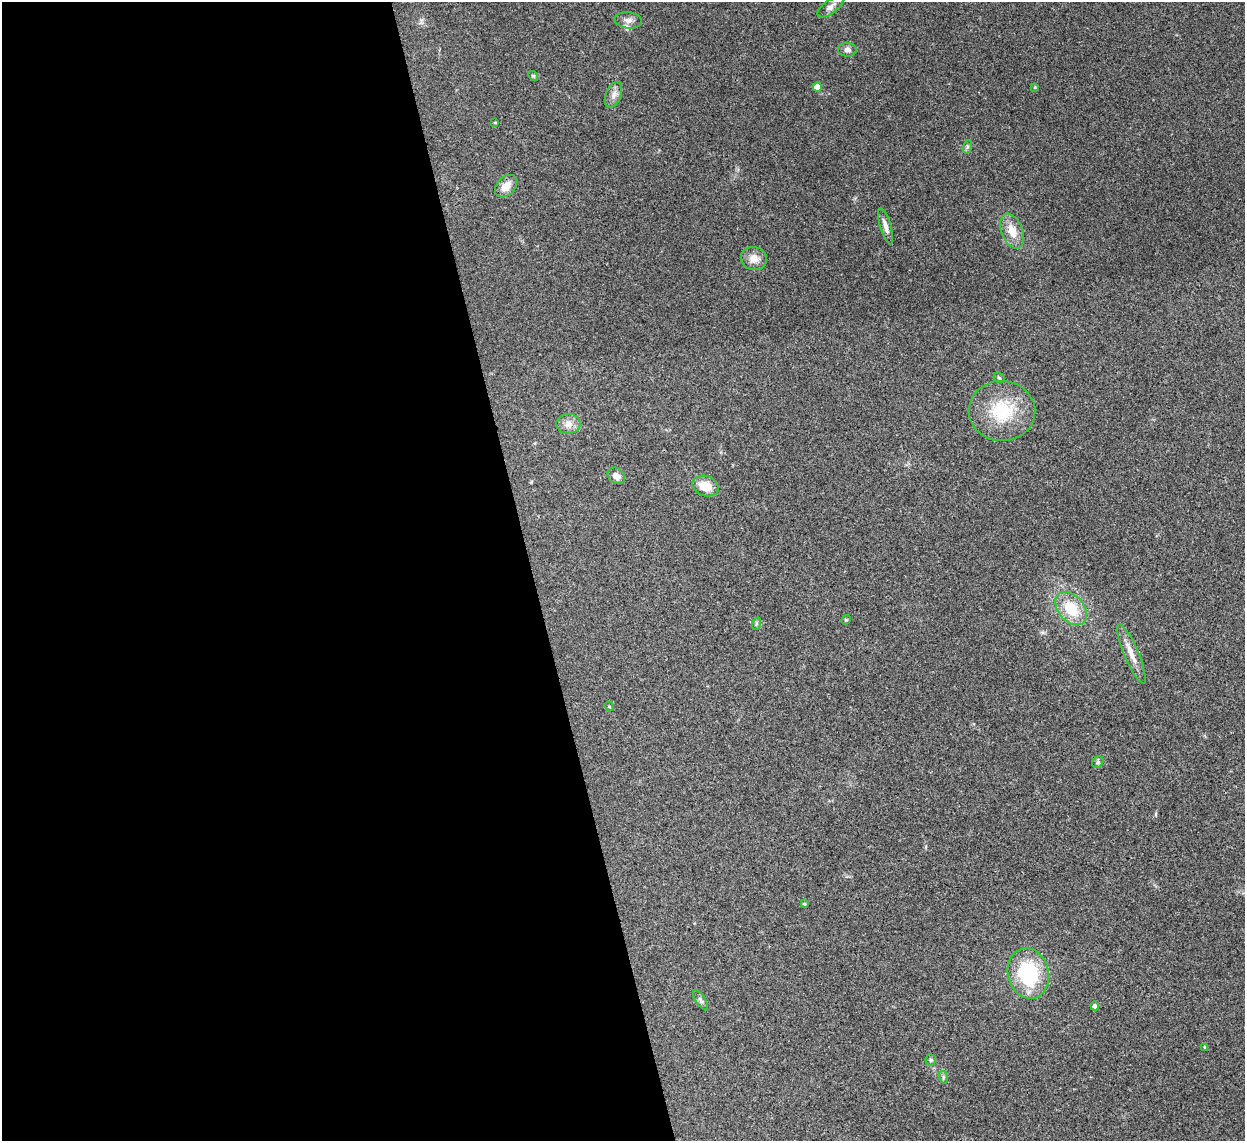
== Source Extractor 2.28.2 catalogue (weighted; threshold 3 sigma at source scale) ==
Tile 9 of 4 x 4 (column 1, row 3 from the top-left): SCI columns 4-1246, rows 1397-2535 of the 4975 x 4956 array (HDU 1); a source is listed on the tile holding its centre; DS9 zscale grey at full resolution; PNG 1247 x 1143 px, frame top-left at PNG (2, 2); each listed source drawn as its Kron ellipse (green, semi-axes under 4 px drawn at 4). Shown black and unused: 43% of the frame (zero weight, under 3 of 4 exposures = <1% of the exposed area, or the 3 px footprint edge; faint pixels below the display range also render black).
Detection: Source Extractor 2.28.2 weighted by HDU 2 'WHT'; one run over the whole footprint, this tile lists its part. Background 0.166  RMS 0.007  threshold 0.0317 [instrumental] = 3 sigma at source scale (4.5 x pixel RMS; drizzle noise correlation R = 1.50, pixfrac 1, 0.05/0.05 arcsec/px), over >= 5 px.
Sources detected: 32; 1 inside a brighter listed object's ellipse — not listed separately; the other 31 listed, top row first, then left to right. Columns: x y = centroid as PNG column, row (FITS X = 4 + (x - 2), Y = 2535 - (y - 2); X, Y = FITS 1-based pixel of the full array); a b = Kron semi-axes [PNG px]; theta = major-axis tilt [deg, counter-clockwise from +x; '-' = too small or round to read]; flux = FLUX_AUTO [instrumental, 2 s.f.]
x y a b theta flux
830 7 15 6 36 3.5
628 20 14 8 -6 3.7
847 50 9 7 -3 2.6
533 76 5 4 - 0.87
817 87 4 4 - 8.5
1035 87 4 3 - 0.74
614 95 13 7 67 3.8
495 122 4 3 - 0.62
967 147 7 4 72 1.3
506 186 13 9 48 7.7
885 226 19 5 -73 4.2
1012 231 18 10 -68 11
754 259 13 11 -13 6.9
999 378 6 4 -43 0.93
1002 411 33 30 -4 37
568 424 12 10 3 5
616 476 9 7 -38 4.3
705 486 13 10 -19 12
1071 608 19 13 -49 22
846 620 5 4 - 0.78
756 624 6 4 71 1
1131 654 32 7 -67 8.2
609 707 5 4 - 0.78
1098 762 6 5 - 1.2
804 904 4 3 - 0.99
1028 973 25 20 -77 50
701 1000 12 4 -58 1.9
1095 1006 4 4 - 2
1205 1047 4 3 - 0.99
931 1060 5 5 - 1
943 1077 6 4 -73 1.2